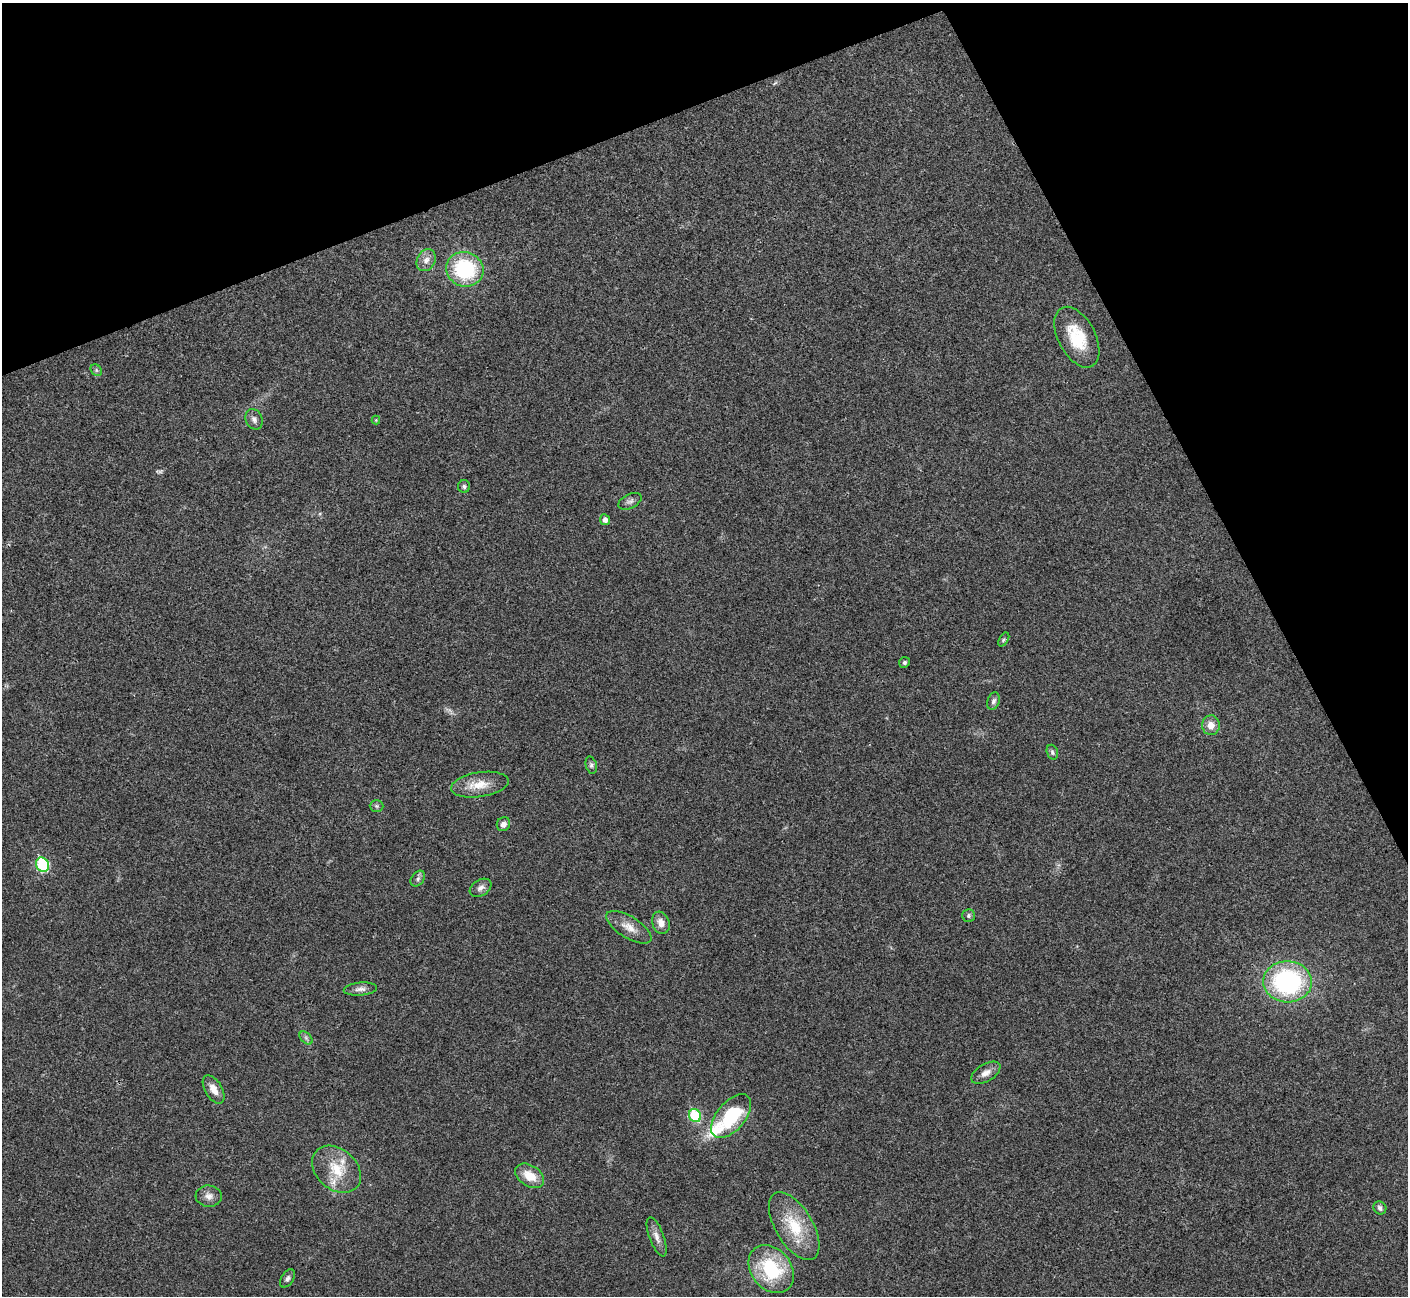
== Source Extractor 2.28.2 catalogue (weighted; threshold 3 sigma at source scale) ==
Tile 3 of 4 x 4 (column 3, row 1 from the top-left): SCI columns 2813-4218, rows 4037-5330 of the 5629 x 5617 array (HDU 1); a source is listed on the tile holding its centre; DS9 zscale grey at full resolution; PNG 1410 x 1298 px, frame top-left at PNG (2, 3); each listed source drawn as its Kron ellipse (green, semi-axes under 4 px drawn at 4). Shown black and unused: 21% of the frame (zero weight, under 3 of 4 exposures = <1% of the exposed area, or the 3 px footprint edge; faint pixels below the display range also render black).
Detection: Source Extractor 2.28.2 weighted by HDU 2 'WHT'; one run over the whole footprint, this tile lists its part. Background 0.022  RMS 0.004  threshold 0.0179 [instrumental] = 3 sigma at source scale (4.5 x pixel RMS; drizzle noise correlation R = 1.50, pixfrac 1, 0.05/0.05 arcsec/px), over >= 5 px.
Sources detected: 41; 2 inside a brighter listed object's ellipse — not listed separately; the other 39 listed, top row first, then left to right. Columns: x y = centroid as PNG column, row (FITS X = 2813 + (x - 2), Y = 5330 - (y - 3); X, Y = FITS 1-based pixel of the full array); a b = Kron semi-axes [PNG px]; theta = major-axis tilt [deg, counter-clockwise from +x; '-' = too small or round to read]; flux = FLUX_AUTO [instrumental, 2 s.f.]
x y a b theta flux
426 260 11 9 62 2.7
465 269 19 17 -21 31
1077 337 33 18 -62 15
96 370 6 5 - 0.65
254 419 11 8 -64 1.7
376 420 4 4 - 0.36
464 486 6 6 - 0.85
630 501 12 7 27 1.4
605 520 5 5 - 1.8
1004 639 8 4 58 0.7
904 662 5 5 - 0.81
993 701 9 6 70 1.2
1211 725 10 9 - 3.5
1052 752 8 5 -71 0.85
591 765 9 5 -76 0.97
480 785 29 12 9 7.5
376 806 7 5 -1 0.74
503 824 7 6 - 1.7
42 865 7 6 - 27
418 879 9 6 51 1.2
481 888 12 8 32 1.9
968 915 6 6 - 0.85
661 923 11 8 -70 2.9
629 927 26 10 -32 4.9
1287 982 24 20 -2 60
360 989 17 6 5 2.1
306 1038 8 5 -46 0.94
986 1073 16 8 31 3
214 1089 16 8 -59 3.9
695 1115 7 6 - 21
731 1116 26 14 50 24
337 1169 27 20 -41 12
530 1176 16 10 -33 6.4
209 1196 13 10 -4 2.6
1380 1208 7 6 - 1.3
794 1226 38 18 -59 16
657 1237 21 7 -69 2.8
771 1269 26 20 -51 26
287 1278 10 6 57 1.2